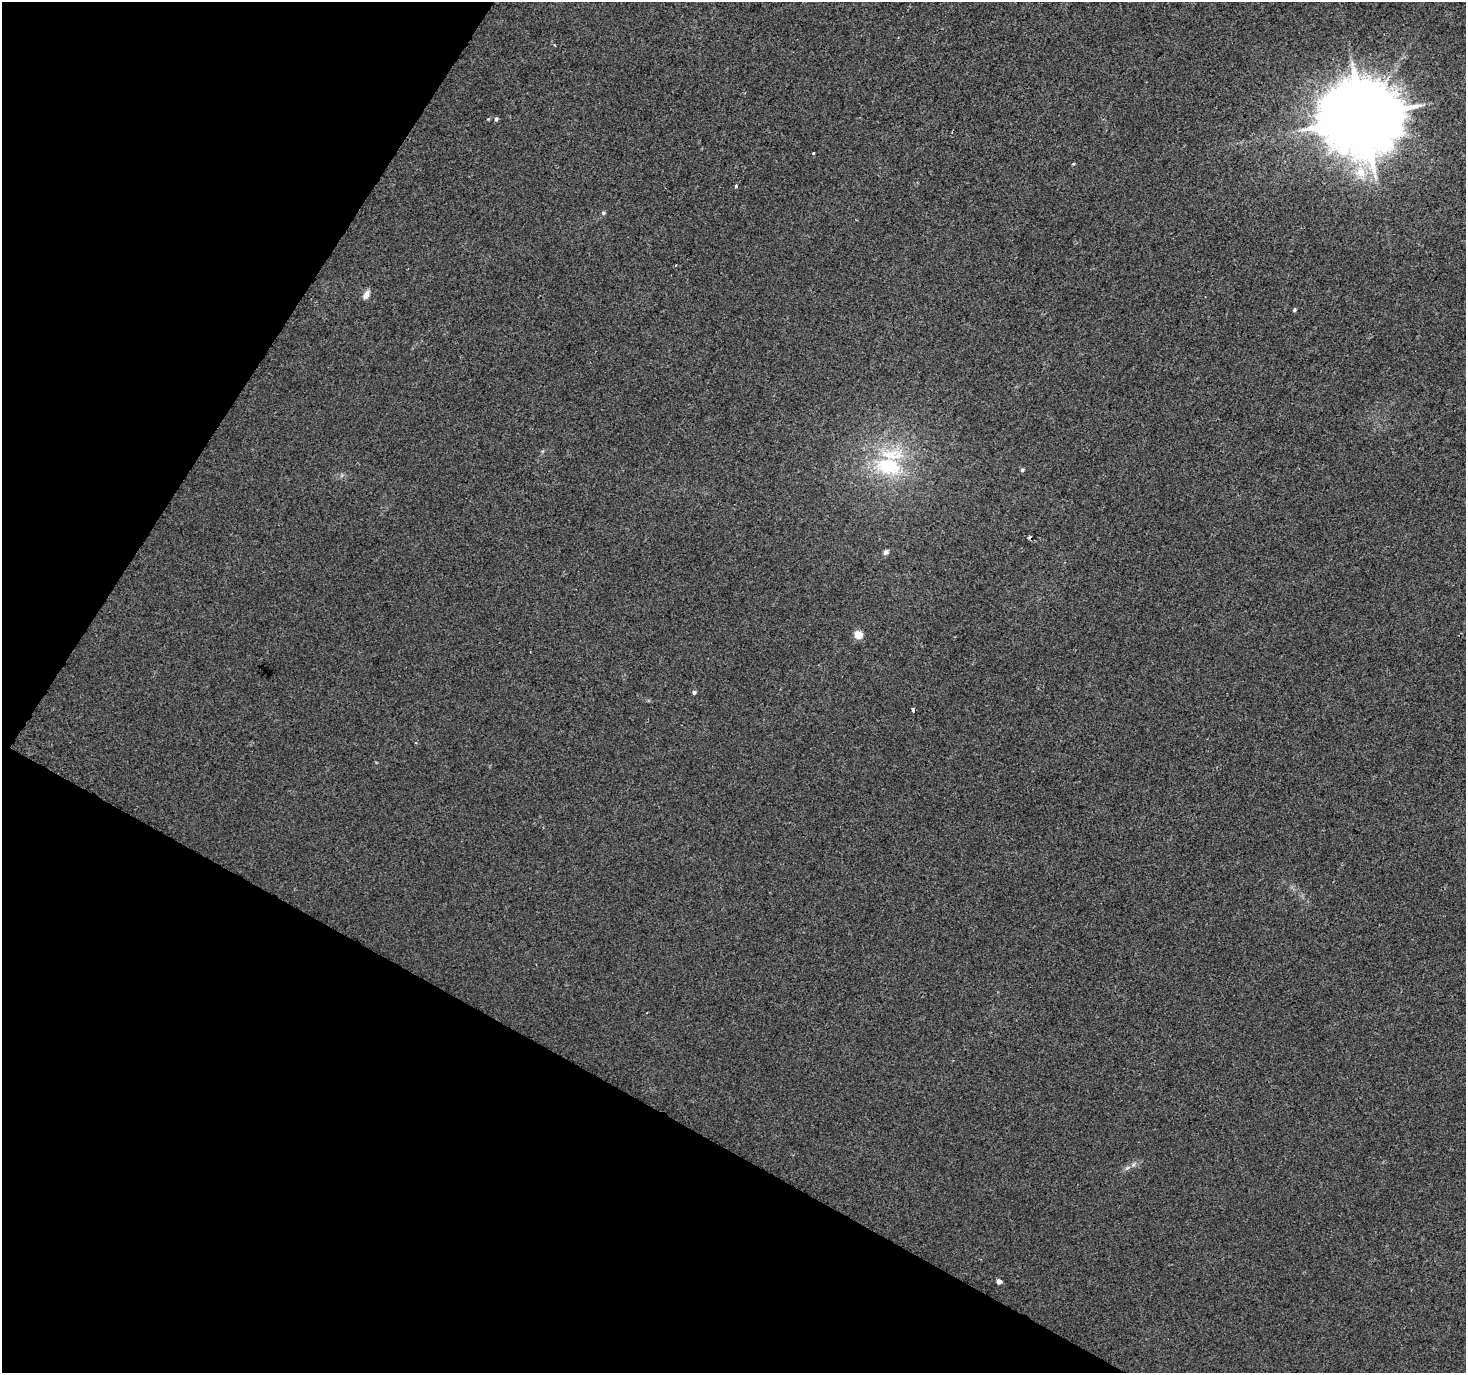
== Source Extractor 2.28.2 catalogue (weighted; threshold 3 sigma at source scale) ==
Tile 9 of 4 x 4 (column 1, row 3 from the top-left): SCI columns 6-1469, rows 1630-3000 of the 5859 x 5934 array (HDU 1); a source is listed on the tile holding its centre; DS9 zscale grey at full resolution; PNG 1468 x 1375 px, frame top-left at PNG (2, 2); no overlay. Shown black and unused: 27% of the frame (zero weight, under 2 of 3 exposures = <1% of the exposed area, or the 3 px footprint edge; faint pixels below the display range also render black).
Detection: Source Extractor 2.28.2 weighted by HDU 2 'WHT'; one run over the whole footprint, this tile lists its part. Background 0.00727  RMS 0.0046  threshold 0.0209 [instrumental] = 3 sigma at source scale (4.5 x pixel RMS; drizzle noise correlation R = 1.50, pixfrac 1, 0.0396/0.0396 arcsec/px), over >= 5 px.
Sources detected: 20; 1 cosmic-ray / hot-pixel residue — not listed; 1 inside a brighter listed object's ellipse — not listed separately; the other 18 listed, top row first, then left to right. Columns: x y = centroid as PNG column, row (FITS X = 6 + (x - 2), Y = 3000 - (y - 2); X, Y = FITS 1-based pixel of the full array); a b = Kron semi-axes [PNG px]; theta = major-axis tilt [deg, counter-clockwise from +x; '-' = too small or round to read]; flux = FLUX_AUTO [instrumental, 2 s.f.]
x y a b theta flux
1363 117 22 20 29 5300
496 119 5 4 - 0.93
813 154 3 3 - 1.3
1073 164 5 3 - 0.4
736 186 4 4 - 0.51
603 213 6 4 -22 0.65
676 265 4 2 - 0.47
366 295 12 6 64 2.4
1294 310 5 4 - 0.68
888 466 38 23 -11 32
1022 470 5 4 - 0.87
886 552 7 6 - 1.3
858 635 5 5 - 13
694 692 5 4 - 1.1
913 709 3 3 - 1.1
416 743 3 2 - 0.34
1127 1168 8 4 44 1.2
999 1281 5 4 - 2.4